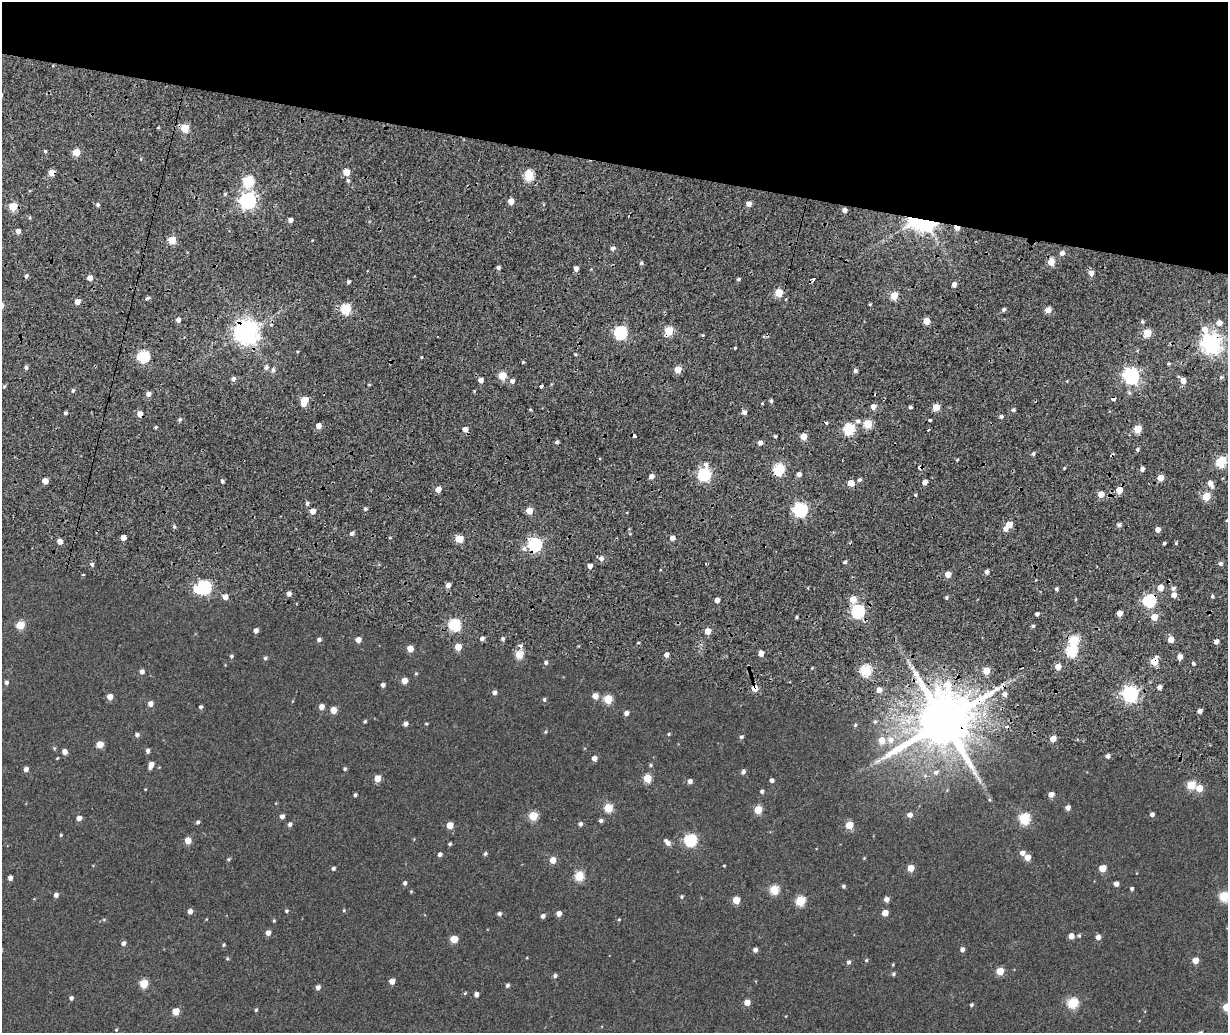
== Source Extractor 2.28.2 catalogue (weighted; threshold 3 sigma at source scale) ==
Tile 2 of 4 x 3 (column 2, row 1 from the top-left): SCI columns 1348-2573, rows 2455-3485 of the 5147 x 3851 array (HDU 1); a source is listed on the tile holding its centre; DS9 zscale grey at full resolution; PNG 1230 x 1035 px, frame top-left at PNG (2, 2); no overlay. Shown black and unused: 16% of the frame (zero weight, under 2 of 4 exposures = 9% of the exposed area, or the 3 px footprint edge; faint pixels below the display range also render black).
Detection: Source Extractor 2.28.2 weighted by HDU 2 'WHT'; one run over the whole footprint, this tile lists its part. Background 0.0816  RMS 0.044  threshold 0.198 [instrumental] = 3 sigma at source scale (4.5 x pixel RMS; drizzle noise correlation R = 1.50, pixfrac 1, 0.0396/0.0396 arcsec/px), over >= 5 px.
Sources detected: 345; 2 inside a brighter object's white glare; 7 cosmic-ray / hot-pixel residue — not listed; the other 336 listed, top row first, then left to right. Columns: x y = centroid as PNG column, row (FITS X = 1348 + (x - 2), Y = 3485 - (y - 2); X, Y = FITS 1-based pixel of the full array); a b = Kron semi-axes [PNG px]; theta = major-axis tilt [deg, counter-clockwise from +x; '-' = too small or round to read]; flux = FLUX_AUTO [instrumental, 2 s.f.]
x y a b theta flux
185 128 5 5 - 130
45 151 4 3 - 4.8
76 152 5 5 - 72
346 172 5 5 - 65
52 173 5 4 - 53
529 176 5 5 - 220
348 180 6 4 -67 7.2
248 181 6 5 - 290
225 194 5 4 - 5.6
248 201 7 6 - 1200
511 201 5 4 - 40
749 204 5 4 - 25
98 205 5 5 - 7.4
13 206 5 5 - 140
844 210 5 4 - 15
290 220 4 4 - 19
921 222 18 10 -12 680
957 228 5 4 - 33
18 231 4 4 - 20
172 240 5 5 - 98
613 248 5 5 - 11
1062 253 5 5 - 17
1051 262 5 4 - 67
641 263 4 4 - 7
498 267 4 3 - 11
576 268 4 4 - 18
1091 273 5 5 - 21
26 276 5 3 - 8.7
90 278 5 4 - 27
738 279 4 3 - 6.3
813 279 4 3 - 28
348 282 4 4 - 8.5
954 284 5 4 - 18
779 293 5 5 - 100
894 296 5 4 - 91
147 298 8 3 27 6.2
77 302 5 4 - 27
870 304 3 3 - 4.2
346 309 5 5 - 260
1003 310 5 4 - 7.6
1048 310 5 4 - 40
178 320 4 4 - 16
926 321 5 4 - 54
1142 322 5 4 - 6.1
1219 323 5 5 - 28
669 331 5 5 - 150
246 332 8 7 - 3900
620 333 6 6 - 520
1147 333 5 5 - 110
703 335 4 3 - 3.8
1211 344 8 7 - 2300
735 348 3 2 - 3.3
575 354 4 3 - 3.8
143 356 6 6 - 350
422 357 4 3 - 3.2
523 362 4 4 - 3.7
1168 363 5 3 - 5.3
26 367 5 4 - 8.1
266 368 6 5 - 11
678 369 5 4 - 67
273 370 6 5 - 11
855 371 5 4 - 9.9
502 375 5 5 - 110
1131 376 6 6 - 1100
1221 377 5 4 - 6.9
233 379 5 5 - 11
480 380 4 4 - 22
512 381 5 5 - 13
1183 381 6 5 - 33
4 386 5 3 - 4
541 386 3 3 - 22
73 390 5 4 - 6.9
148 394 5 5 - 18
1114 399 4 3 - 51
304 401 8 5 72 100
771 401 4 4 - 6.7
873 407 5 5 - 24
910 407 4 3 - 6.9
936 407 5 5 - 69
530 410 4 3 - 3.8
1013 410 4 4 - 8.3
744 412 5 5 - 14
65 413 5 4 - 6.4
140 414 6 5 - 25
1001 417 5 4 - 9.1
180 420 5 4 - 6.4
930 420 4 3 - 16
858 421 7 6 - 13
826 423 5 3 - 4
868 424 5 5 - 120
319 426 5 4 - 29
156 427 4 3 - 4.5
465 429 5 5 - 21
849 429 6 5 - 320
1138 429 5 5 - 110
928 430 3 3 - 8.3
775 436 3 3 - 5.7
803 436 5 5 - 49
557 442 5 4 - 6.5
760 443 5 5 - 17
1137 449 5 5 - 7.2
1033 454 5 4 - 7.7
957 460 4 3 - 3.4
1221 462 5 5 - 270
706 465 8 6 -80 17
1064 468 4 3 - 3.4
779 469 6 5 - 300
1142 469 4 4 - 14
704 474 6 6 - 560
799 474 4 4 - 18
651 476 4 4 - 23
1160 478 5 4 - 51
859 480 5 4 - 8.1
45 481 4 4 - 34
222 481 5 4 - 7.7
925 482 4 4 - 22
851 483 5 5 - 49
1210 484 7 5 -59 25
438 489 5 4 - 28
1119 490 5 5 - 54
1101 494 5 5 - 48
915 495 5 3 - 3.9
1206 496 5 5 - 120
307 503 5 4 - 8
365 509 4 4 - 7.5
800 510 6 6 - 700
313 511 5 4 - 31
529 511 5 5 - 61
1009 524 5 4 - 57
1119 525 4 4 - 10
174 527 5 4 - 6.4
1005 529 5 5 - 20
1158 530 4 4 - 23
352 533 5 4 - 11
123 538 4 4 - 26
672 538 5 4 - 18
459 539 5 5 - 110
60 541 4 4 - 30
1164 543 4 3 - 5.3
535 545 6 6 - 650
524 548 8 7 - 14
601 558 6 5 - 16
845 562 4 3 - 6.7
92 564 5 4 - 8
1220 564 5 5 - 9.6
590 566 4 4 - 19
987 572 4 4 - 15
948 574 5 4 - 44
448 585 5 4 - 19
204 587 6 6 - 640
1160 587 5 5 - 52
1173 588 5 5 - 11
1056 589 4 3 - 7.7
289 594 4 4 - 15
1174 595 5 5 - 22
1212 596 4 4 - 5.8
225 597 5 4 - 27
947 598 4 4 - 6.5
853 599 5 5 - 64
717 600 4 4 - 20
1149 600 6 6 - 450
858 611 6 6 - 570
1119 613 4 4 - 30
1037 614 4 3 - 10
796 617 3 3 - 5
1154 617 5 5 - 48
20 625 5 5 - 120
455 625 6 5 - 400
1033 626 4 4 - 6.3
256 630 5 4 - 15
708 631 5 4 - 43
319 639 5 4 - 11
482 639 5 4 - 12
503 639 4 4 - 7.5
1171 639 5 5 - 37
358 640 5 4 - 28
1216 641 4 4 - 20
638 643 4 2 - 4
521 646 6 5 - 11
458 647 5 5 - 54
410 649 5 5 - 41
1072 651 6 5 - 300
761 653 4 4 - 31
519 655 5 5 - 110
666 655 4 4 - 23
231 656 5 5 - 5.9
1180 657 5 4 - 27
265 658 5 5 - 6.3
1154 661 6 5 - 91
546 663 5 5 - 8.8
1193 664 4 4 - 5.2
1058 667 5 5 - 46
812 668 3 3 - 3.2
866 670 5 5 - 340
986 671 5 5 - 62
142 672 5 4 - 14
416 673 5 4 - 4.3
404 681 5 4 - 37
6 683 5 5 - 8.7
383 685 4 4 - 11
1159 687 4 4 - 16
754 688 6 5 - 37
879 690 4 4 - 31
494 693 5 5 - 12
1130 694 6 6 - 1100
595 696 5 5 - 36
110 697 5 5 - 37
608 699 5 5 - 140
544 700 5 4 - 6.7
150 704 5 5 - 22
201 707 4 4 - 8.5
321 707 5 5 - 25
333 710 5 5 - 44
1200 711 4 4 - 17
626 713 5 4 - 18
365 721 4 3 - 4.9
944 721 17 14 47 32000
875 722 6 5 - 6.5
405 724 4 4 - 14
426 724 4 4 - 3.6
855 725 5 4 - 5.1
545 732 6 4 72 4.1
669 734 4 3 - 3.9
137 735 5 5 - 9.5
741 737 5 4 - 7.2
1053 739 5 5 - 33
882 740 6 6 - 45
890 740 10 9 - 32
100 744 5 5 - 51
148 751 5 4 - 11
64 752 5 5 - 20
1108 756 5 4 - 11
594 758 5 5 - 18
151 765 6 4 65 31
650 765 5 5 - 5.7
26 769 5 4 - 14
345 769 4 4 - 5.4
743 772 6 5 - 10
936 772 8 7 - 14
925 776 7 4 -1 6.8
377 778 5 5 - 60
647 778 5 5 - 120
772 780 4 4 - 13
690 781 5 4 - 16
1191 785 5 5 - 130
1199 788 5 5 - 67
145 789 4 3 - 2.3
762 791 4 4 - 7.8
1051 794 5 4 - 22
355 795 4 3 - 6.3
989 800 5 4 - 4.5
608 808 5 5 - 140
1068 808 5 4 - 18
758 810 5 5 - 110
1152 814 4 4 - 12
910 815 5 5 - 18
282 816 4 4 - 14
533 816 5 5 - 140
79 818 5 4 - 20
1024 819 6 5 - 290
601 820 5 4 - 9
198 822 5 4 - 7.6
290 824 5 5 - 11
580 824 5 5 - 10
450 825 5 5 - 62
849 825 5 5 - 85
61 835 3 3 - 3.8
188 840 5 5 - 49
690 840 6 6 - 430
667 842 8 5 -49 21
450 844 4 3 - 5.4
1022 853 5 5 - 19
440 854 4 4 - 11
485 854 5 4 - 6.5
1028 857 5 5 - 39
864 858 5 3 - 3.3
229 859 5 4 - 5.4
553 860 5 5 - 43
724 866 3 3 - 3.1
333 868 5 4 - 8.6
911 868 5 5 - 58
1102 868 5 5 - 64
579 876 5 5 - 190
10 878 4 4 - 17
405 883 5 4 - 8.8
1116 884 4 4 - 19
843 886 4 4 - 6
1132 889 4 3 - 8
774 890 5 5 - 170
411 891 4 4 - 3.3
56 895 5 4 - 15
1224 896 5 5 - 220
682 897 5 4 - 5.2
886 899 4 4 - 21
736 900 5 5 - 69
800 901 5 5 - 190
344 910 5 4 - 3.8
190 911 5 4 - 19
286 911 4 4 - 5.5
885 913 5 4 - 39
499 914 5 5 - 10
559 914 5 4 - 22
543 916 5 4 - 12
619 919 4 4 - 3.5
104 920 6 4 1 4.2
274 921 4 4 - 3.7
268 933 5 5 - 19
1079 935 5 4 - 5.1
1071 936 5 4 - 28
1098 937 5 4 - 22
454 939 6 5 - 60
123 943 5 4 - 14
224 945 4 4 - 4.4
962 949 5 4 - 14
755 950 4 4 - 15
227 958 5 4 - 4.3
866 960 5 4 - 4.3
1195 960 5 4 - 49
849 962 5 5 - 9
1000 971 5 5 - 81
893 974 5 4 - 7
555 976 5 4 - 8.9
392 981 5 4 - 27
144 983 5 5 - 120
507 985 5 4 - 7.3
318 987 5 4 - 16
465 993 5 4 - 3.9
476 994 4 4 - 17
71 998 4 4 - 9.2
747 1002 5 4 - 39
1073 1003 6 5 - 270
971 1005 4 3 - 5.8
1227 1007 5 5 - 110
256 1010 5 4 - 4.9
176 1011 5 5 - 65
116 1030 4 4 - 3.4
Overlapping masked pixels (flux is a lower limit): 14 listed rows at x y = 52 173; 921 222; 957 228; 669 331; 246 332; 1211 344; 1114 399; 140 414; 779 469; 535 545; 1149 600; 1154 661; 754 688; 944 721
Isophote crosses this tile's border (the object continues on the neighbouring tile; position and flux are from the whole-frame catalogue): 2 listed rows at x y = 1224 896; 1227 1007